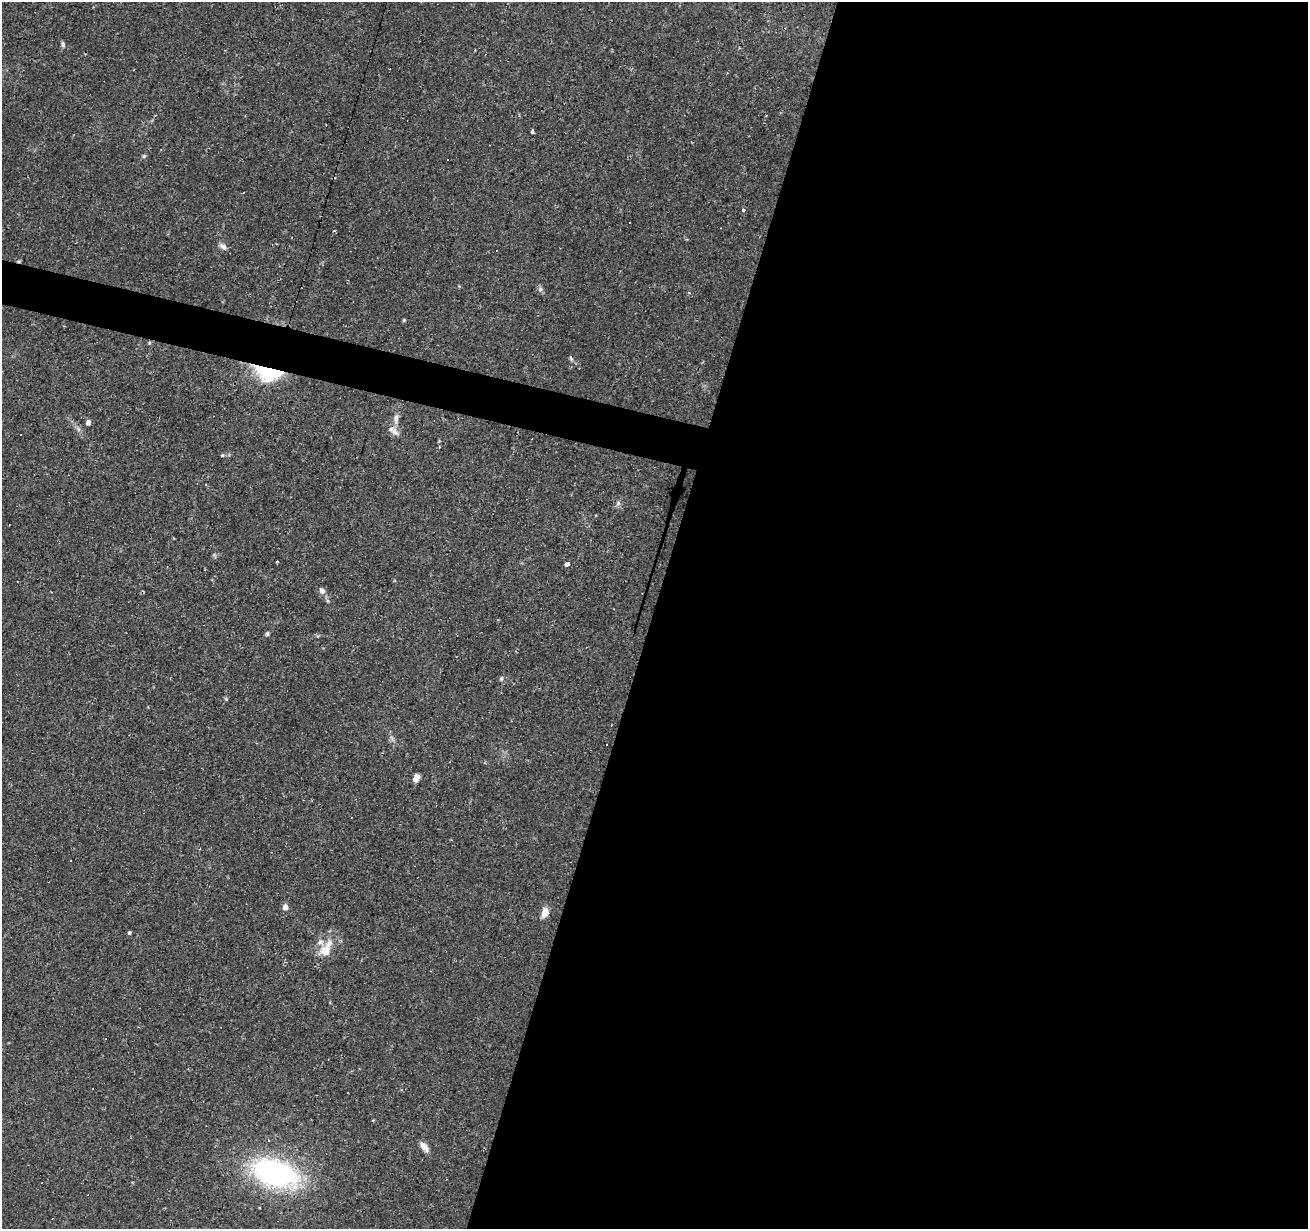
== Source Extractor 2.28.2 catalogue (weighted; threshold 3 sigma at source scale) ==
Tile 12 of 4 x 4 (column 4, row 3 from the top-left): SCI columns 3917-5222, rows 1442-2668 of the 5226 x 5399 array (HDU 1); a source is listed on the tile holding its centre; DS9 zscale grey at full resolution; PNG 1310 x 1231 px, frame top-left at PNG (2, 2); no overlay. Shown black and unused: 52% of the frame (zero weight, under 2 of 3 exposures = <1% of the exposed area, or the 3 px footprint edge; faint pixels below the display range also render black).
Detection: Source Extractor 2.28.2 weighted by HDU 2 'WHT'; one run over the whole footprint, this tile lists its part. Background 0.0437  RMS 0.004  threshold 0.0178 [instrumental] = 3 sigma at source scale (4.5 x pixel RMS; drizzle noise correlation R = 1.50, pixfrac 1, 0.0396/0.0396 arcsec/px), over >= 5 px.
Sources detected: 60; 28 cosmic-ray / hot-pixel residue — not listed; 1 inside a brighter listed object's ellipse — not listed separately; the other 31 listed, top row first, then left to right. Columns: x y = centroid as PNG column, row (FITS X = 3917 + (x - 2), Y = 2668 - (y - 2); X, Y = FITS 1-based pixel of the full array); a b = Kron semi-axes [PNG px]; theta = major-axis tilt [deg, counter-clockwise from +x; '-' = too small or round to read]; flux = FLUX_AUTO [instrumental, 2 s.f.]
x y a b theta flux
63 44 7 4 -83 0.8
532 132 4 3 - 1.3
144 156 5 5 - 0.62
743 210 4 3 - 0.77
629 223 3 3 - 0.74
223 246 11 6 -27 1.5
19 261 6 4 18 0.4
540 289 7 4 -73 0.83
404 320 4 4 - 0.46
149 343 5 4 - 0.43
570 357 3 3 - 4.5
268 373 33 17 -16 21
396 419 15 6 86 2.2
88 422 4 4 - 2
393 431 18 7 -40 2.6
222 455 5 4 - 0.46
618 503 6 6 - 0.95
567 564 4 4 - 2.7
322 591 8 7 - 1.6
267 634 5 4 - 0.79
501 678 6 4 43 0.64
226 699 5 5 - 0.46
416 778 7 5 70 3.3
70 861 3 2 - 0.29
285 907 5 5 - 2.7
545 913 9 6 79 4.6
129 932 4 3 - 0.72
325 951 17 14 32 6.2
424 1147 13 6 -52 2.6
275 1173 42 24 -17 84
259 1207 2 2 - 0.38
Overlapping masked pixels (flux is a lower limit): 2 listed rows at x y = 19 261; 268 373